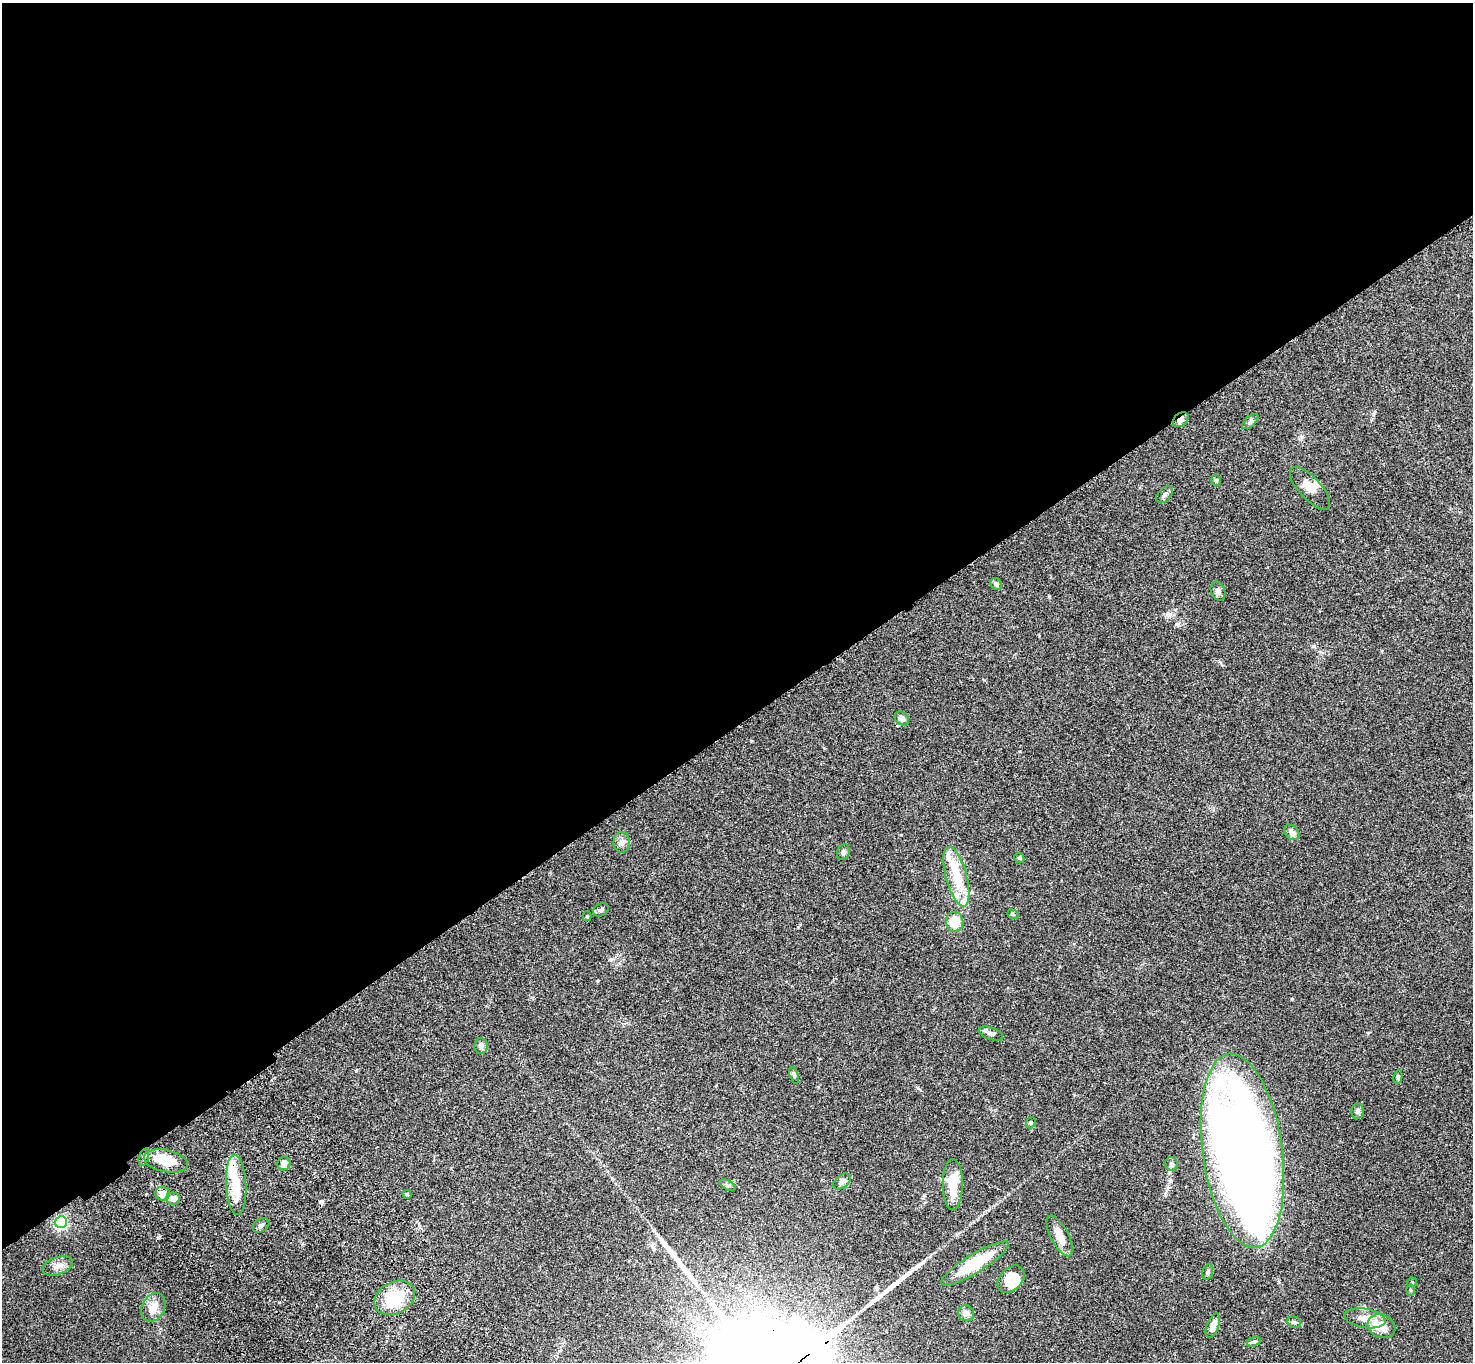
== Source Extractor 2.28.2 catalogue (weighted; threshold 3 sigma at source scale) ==
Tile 2 of 4 x 4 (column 2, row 1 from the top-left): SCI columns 1574-3044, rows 4320-5679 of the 6091 x 6060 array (HDU 1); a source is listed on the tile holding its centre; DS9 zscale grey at full resolution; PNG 1475 x 1364 px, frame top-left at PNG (2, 3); each listed source drawn as its Kron ellipse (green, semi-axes under 4 px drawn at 4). Shown black and unused: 53% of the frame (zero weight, under 3 of 4 exposures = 6% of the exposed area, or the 3 px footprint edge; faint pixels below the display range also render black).
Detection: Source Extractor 2.28.2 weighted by HDU 2 'WHT'; one run over the whole footprint, this tile lists its part. Background 0.0792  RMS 0.0059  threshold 0.0263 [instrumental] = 3 sigma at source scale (4.5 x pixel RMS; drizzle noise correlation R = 1.50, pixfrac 1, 0.05/0.05 arcsec/px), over >= 5 px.
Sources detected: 63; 3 inside a brighter object's white glare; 1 cosmic-ray / hot-pixel residue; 2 long thin detections or spike segments (spike, bleed or trail) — neither listed nor drawn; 5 inside a brighter listed object's ellipse — not listed separately; the other 52 listed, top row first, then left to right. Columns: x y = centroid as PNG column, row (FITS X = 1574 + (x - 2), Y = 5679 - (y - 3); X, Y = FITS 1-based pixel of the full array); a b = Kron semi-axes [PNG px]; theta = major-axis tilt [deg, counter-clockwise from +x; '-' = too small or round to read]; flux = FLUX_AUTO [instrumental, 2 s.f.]
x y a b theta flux
1181 420 9 6 40 2.1
1250 421 10 5 42 1.5
1216 480 5 5 - 0.97
1310 488 27 11 -47 7.1
1165 495 10 6 46 1.9
996 584 6 5 - 1.3
1218 591 10 7 -69 2
902 718 8 6 -41 3.3
1292 832 9 6 -45 2.6
622 842 10 8 -87 2.8
843 852 8 6 69 1.6
1019 858 5 4 - 0.8
956 877 31 10 -74 17
601 910 8 6 29 1.5
1013 914 6 4 -21 0.79
587 916 5 4 - 0.75
955 922 10 8 -81 12
991 1033 12 6 -20 2
481 1046 8 7 - 2
794 1075 9 4 -71 1
1398 1077 7 4 82 0.96
1358 1111 7 6 - 1.3
1031 1123 6 4 71 0.75
1242 1151 98 40 -82 710
144 1157 9 4 72 1.4
166 1161 22 11 -12 16
284 1163 7 6 - 3.6
1172 1164 7 6 - 1.5
842 1181 10 6 38 2.2
953 1184 25 10 90 17
236 1185 30 10 -87 15
727 1185 9 4 -27 1.2
163 1193 7 7 - 5.6
407 1194 4 4 - 0.67
173 1199 7 6 - 4
61 1222 6 6 - 82
261 1225 9 6 31 1.6
1060 1236 22 9 -63 6.9
975 1263 39 9 31 27
58 1266 16 8 19 3.9
1207 1272 8 5 74 1.2
1011 1279 16 11 45 9.2
1412 1282 5 4 - 0.65
1410 1290 5 3 - 0.65
395 1298 21 16 28 26
153 1307 15 11 64 6.5
966 1313 8 7 - 2.4
1365 1318 21 9 -9 6.8
1294 1322 7 5 -24 1.2
1213 1326 13 6 68 4
1381 1326 14 11 -25 11
1254 1342 7 4 19 1
Overlapping masked pixels (flux is a lower limit): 1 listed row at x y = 1181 420
Unlisted compact peaks at least as high as the median listed source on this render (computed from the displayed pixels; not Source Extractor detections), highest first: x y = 1313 646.